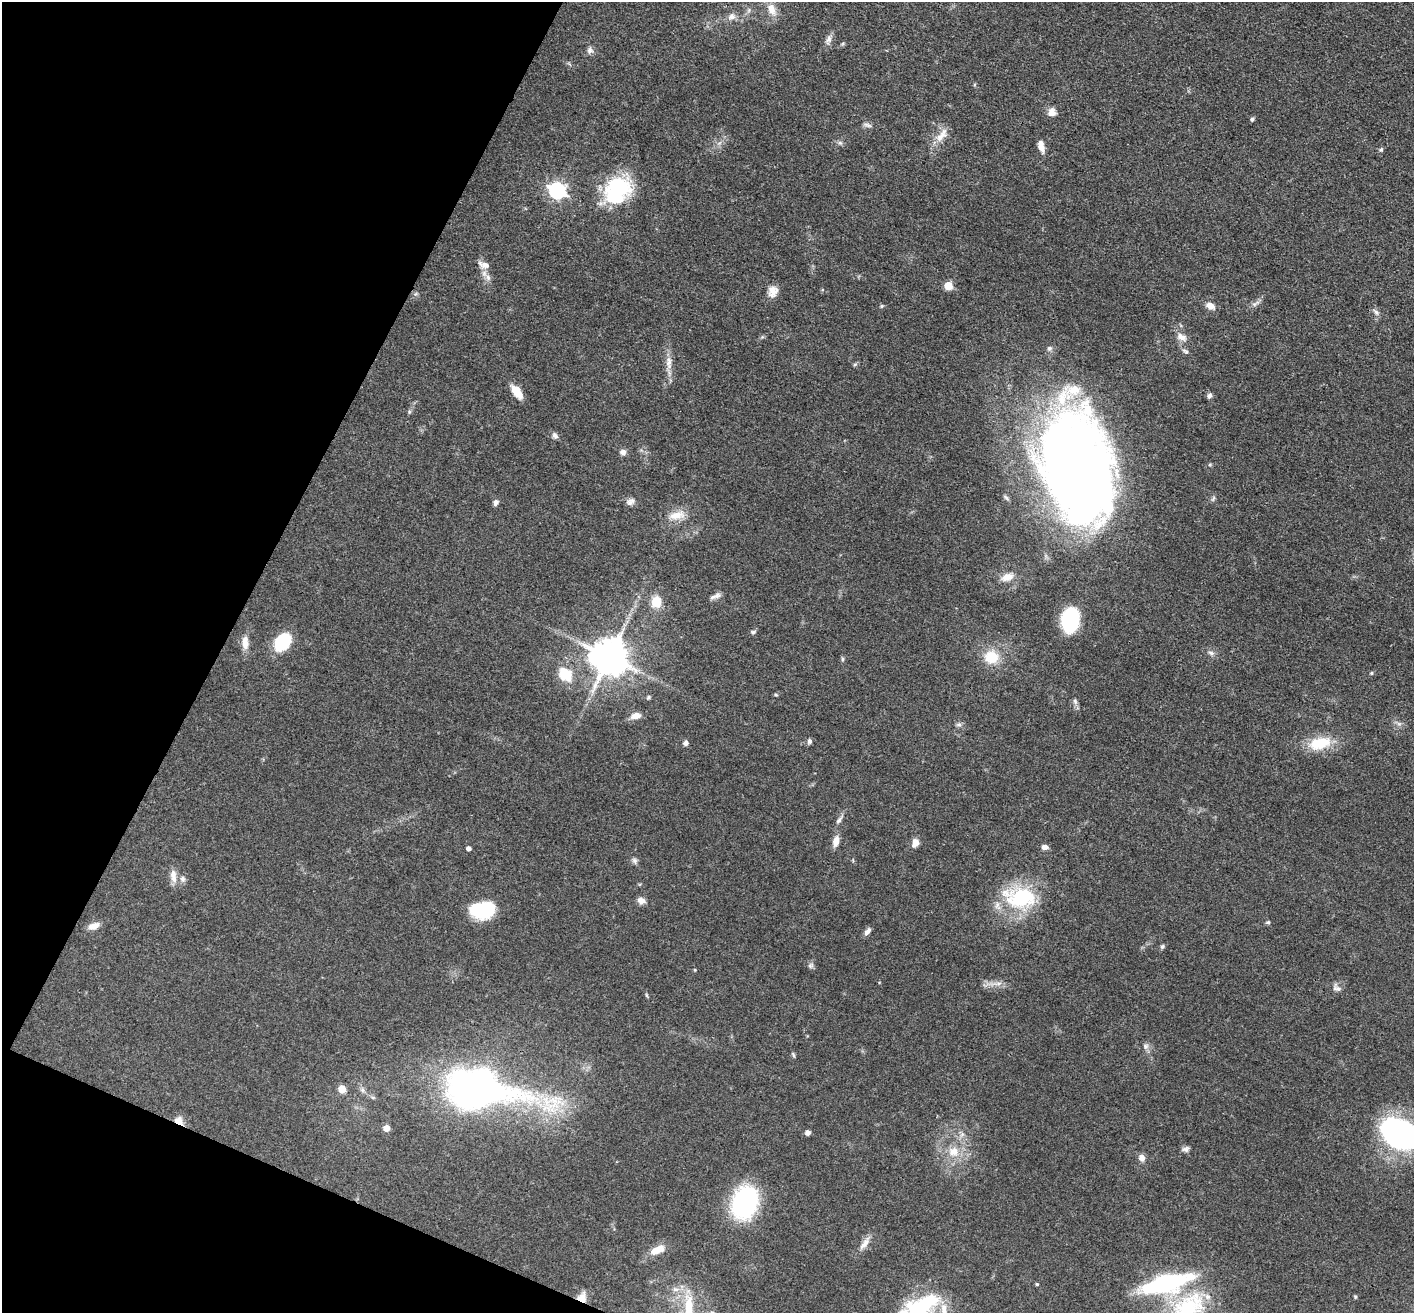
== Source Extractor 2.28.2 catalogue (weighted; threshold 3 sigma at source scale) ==
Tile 9 of 4 x 4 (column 1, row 3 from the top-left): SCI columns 2-1413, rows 1590-2900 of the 5653 x 5665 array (HDU 1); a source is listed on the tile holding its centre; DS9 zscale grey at full resolution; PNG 1416 x 1315 px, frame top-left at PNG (2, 2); no overlay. Shown black and unused: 20% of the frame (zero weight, under 3 of 4 exposures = <1% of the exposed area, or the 3 px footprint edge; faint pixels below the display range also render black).
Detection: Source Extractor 2.28.2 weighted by HDU 2 'WHT'; one run over the whole footprint, this tile lists its part. Background 0.0503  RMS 0.0048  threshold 0.0214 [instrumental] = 3 sigma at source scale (4.5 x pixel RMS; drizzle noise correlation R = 1.50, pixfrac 1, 0.05/0.05 arcsec/px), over >= 5 px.
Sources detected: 106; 1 inside a brighter object's white glare — not listed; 3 inside a brighter listed object's ellipse — not listed separately; the other 102 listed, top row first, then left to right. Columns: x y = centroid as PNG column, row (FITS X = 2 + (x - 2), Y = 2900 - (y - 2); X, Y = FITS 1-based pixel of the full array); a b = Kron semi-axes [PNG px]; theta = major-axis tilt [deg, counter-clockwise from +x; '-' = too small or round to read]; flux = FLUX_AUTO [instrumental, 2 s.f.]
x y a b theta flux
771 9 16 10 -70 5.4
749 10 7 4 72 0.94
731 17 11 9 26 2.7
829 40 13 7 71 2.4
590 50 9 8 - 1.8
1052 112 10 10 - 3.3
1252 119 6 5 - 0.82
867 125 12 5 -16 1.4
941 135 23 10 50 6
840 143 6 6 - 1.1
1041 146 15 7 -75 3.3
1381 149 6 5 - 0.77
619 187 33 24 -8 33
557 190 7 7 - 140
484 265 16 8 -16 3
488 278 9 6 -74 2
948 286 5 5 - 15
773 291 14 11 72 4.5
415 294 6 4 70 0.77
1254 304 7 4 -18 0.92
882 306 5 4 - 0.68
1210 306 9 7 -30 4.2
1376 312 10 6 -45 1.7
1181 337 15 9 -27 3.4
1049 348 6 6 - 1.2
1185 351 10 5 -36 1.3
669 363 19 8 89 4.5
855 364 6 5 - 0.77
517 392 16 8 -54 6.8
1209 396 7 5 62 1.4
409 412 6 4 73 0.72
555 436 9 6 -46 1.6
623 452 7 6 - 2
1077 469 89 54 -80 630
1006 498 9 4 -47 0.93
496 502 7 6 - 1.6
630 502 12 8 37 2.2
677 515 25 11 11 7.1
1007 577 15 9 20 4.7
717 595 12 8 27 2.1
656 602 13 10 82 7.8
1070 620 17 12 80 47
753 632 7 5 15 0.9
282 642 20 14 49 20
245 643 19 8 90 4.7
1211 653 9 6 -12 1.5
609 657 11 10 - 1400
991 657 16 14 0 12
842 659 6 4 -90 0.72
1371 673 4 4 - 0.58
565 675 17 14 -45 12
776 695 6 3 -3 0.56
648 697 6 5 - 0.73
1075 701 8 5 -69 1.2
635 716 12 7 13 3.7
959 724 8 5 4 1.2
1399 724 7 4 0 1.1
809 741 7 6 - 1.3
686 743 6 5 - 1.6
1320 743 30 15 14 15
839 820 12 6 53 1.8
836 841 12 7 78 4
915 843 9 6 69 4.1
1045 847 7 5 -13 2.4
468 848 4 4 - 1.9
634 861 9 6 -65 1.4
174 879 13 8 -72 3.3
183 879 9 8 - 1.7
1020 898 45 27 -5 36
641 900 10 7 -21 2.8
482 910 22 15 8 27
1268 922 6 5 - 0.73
94 926 13 8 20 4.2
867 931 10 5 48 2.1
1162 946 6 5 - 0.88
811 965 8 7 - 1.3
695 970 5 3 - 0.4
998 983 9 4 8 1.8
1337 988 12 7 -14 1.9
1146 1046 8 8 - 1.8
793 1055 9 4 -67 0.72
342 1089 5 5 - 11
478 1089 46 21 -8 390
362 1090 7 6 - 1.3
179 1121 11 8 -36 4.3
386 1128 5 4 - 5.8
807 1133 6 5 - 1.6
1400 1134 38 26 -26 91
1186 1149 9 7 10 1.6
954 1151 15 13 3 7.7
1142 1158 9 8 - 2.5
745 1203 24 19 72 80
864 1243 22 7 54 4
657 1250 19 9 26 6.1
1166 1283 49 17 14 70
1037 1284 4 4 - 0.57
675 1289 10 6 -18 2.1
1355 1297 5 4 - 0.63
582 1298 11 10 - 5.8
922 1307 41 25 34 44
1188 1307 52 33 37 50
689 1309 44 12 -85 19
Overlapping masked pixels (flux is a lower limit): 2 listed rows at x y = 179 1121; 582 1298
Isophote crosses this tile's border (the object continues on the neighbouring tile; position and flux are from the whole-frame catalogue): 4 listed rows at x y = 1400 1134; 922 1307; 1188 1307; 689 1309